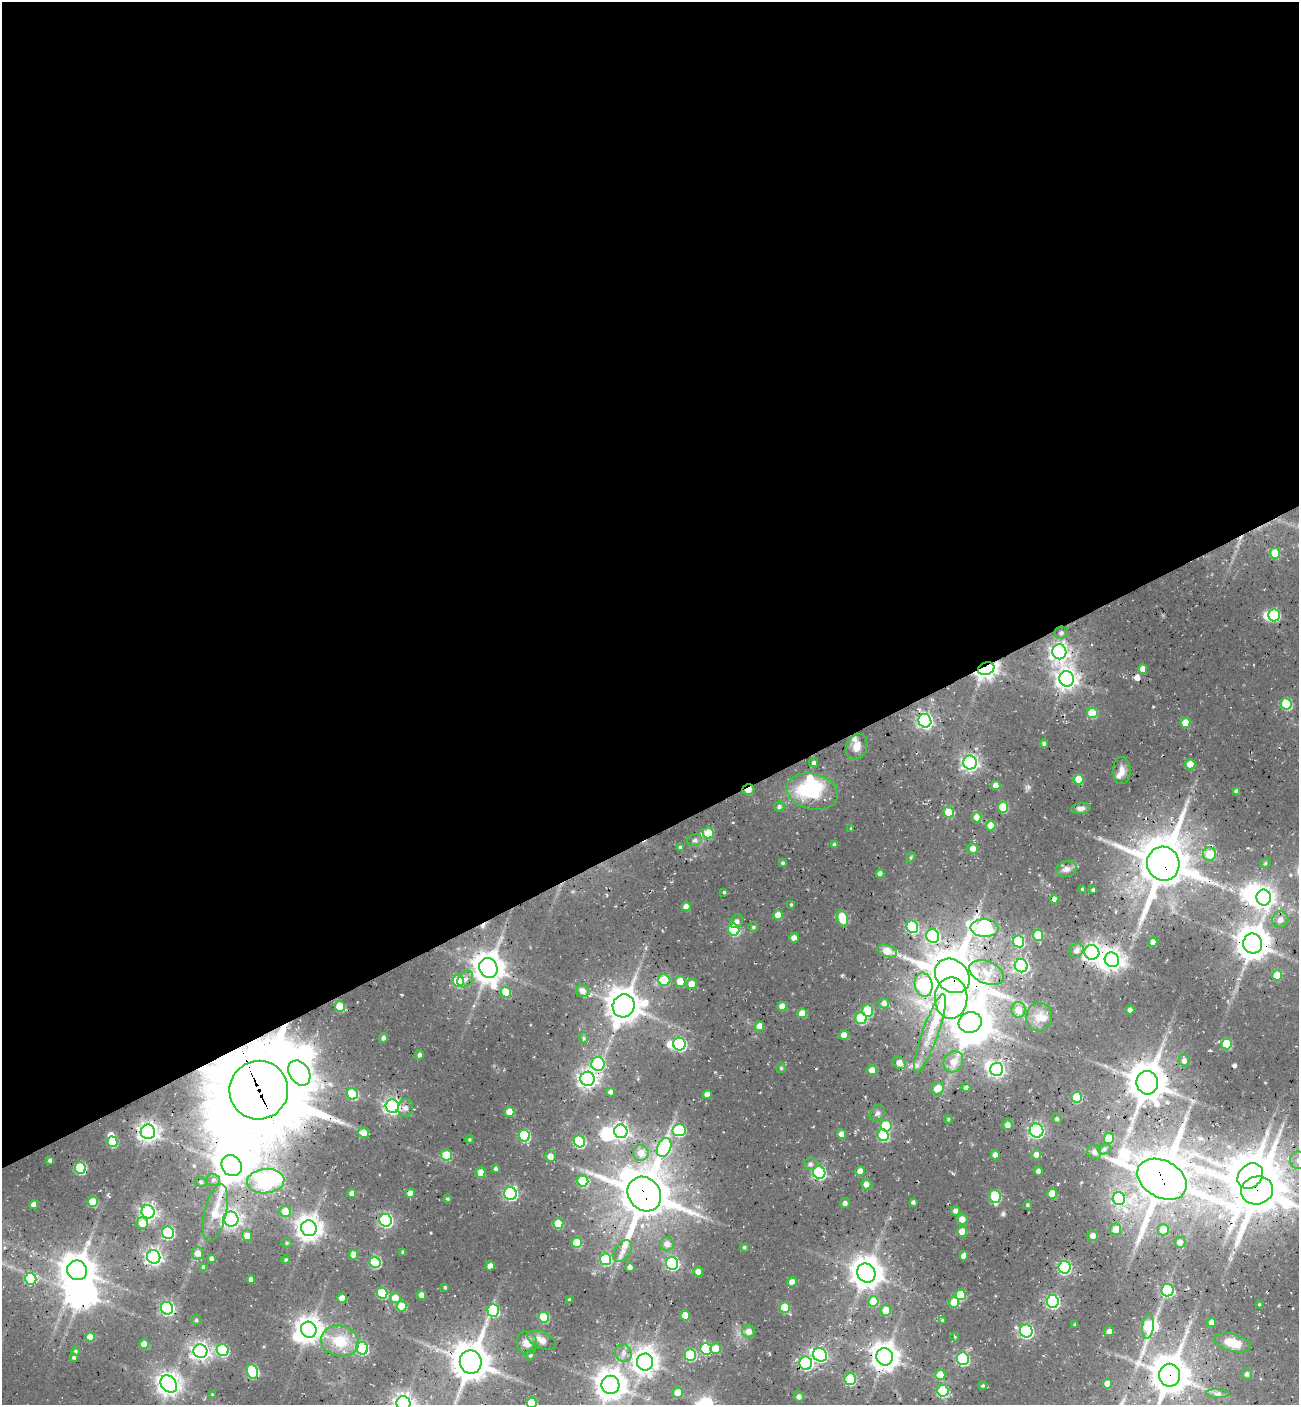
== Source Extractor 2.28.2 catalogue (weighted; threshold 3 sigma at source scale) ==
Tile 2 of 4 x 4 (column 2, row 1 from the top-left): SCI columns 1511-2807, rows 4277-5679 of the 5672 x 5741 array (HDU 1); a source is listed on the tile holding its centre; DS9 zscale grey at full resolution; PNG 1301 x 1407 px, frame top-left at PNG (2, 2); each listed source drawn as its Kron ellipse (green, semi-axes under 4 px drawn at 4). Shown black and unused: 60% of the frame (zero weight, under 3 of 4 exposures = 8% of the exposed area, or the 3 px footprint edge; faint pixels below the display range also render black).
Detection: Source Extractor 2.28.2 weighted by HDU 2 'WHT'; one run over the whole footprint, this tile lists its part. Background 0.0363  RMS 0.0049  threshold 0.0219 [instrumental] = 3 sigma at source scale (4.5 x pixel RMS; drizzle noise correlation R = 1.50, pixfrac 1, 0.0396/0.0396 arcsec/px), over >= 5 px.
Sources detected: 309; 14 inside a brighter object's white glare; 3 cosmic-ray / hot-pixel residue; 3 long thin detections or spike segments (spike, bleed or trail) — neither listed nor drawn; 5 inside a brighter listed object's ellipse — not listed separately; the other 284 listed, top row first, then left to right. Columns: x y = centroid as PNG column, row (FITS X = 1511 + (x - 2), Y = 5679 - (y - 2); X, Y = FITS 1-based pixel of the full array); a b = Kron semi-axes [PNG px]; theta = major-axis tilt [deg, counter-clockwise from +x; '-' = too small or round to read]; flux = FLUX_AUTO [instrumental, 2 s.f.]
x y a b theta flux
1275 553 5 5 - 14
1274 615 6 5 - 38
1061 633 7 6 - 1.3
1059 652 7 7 - 230
986 669 8 6 21 300
1143 669 5 4 - 4.4
1067 679 8 7 - 330
1286 704 6 5 - 27
1092 713 5 5 - 16
925 721 7 6 - 130
1185 723 5 5 - 8.4
1044 744 4 4 - 0.99
857 747 13 10 65 4.6
814 762 4 4 - 1.1
970 763 7 6 - 170
1190 764 5 5 - 8.8
1122 771 13 9 90 3.6
1078 779 5 5 - 9.8
996 785 4 4 - 4.4
748 790 6 5 - 9.5
1236 791 4 4 - 1.3
812 792 26 18 -14 35
779 807 5 5 - 1
1003 807 5 5 - 17
1081 808 9 5 5 1.9
948 812 5 5 - 10
976 817 5 5 - 3.9
991 826 5 5 - 8.4
851 828 3 3 - 0.42
708 833 5 5 - 11
695 840 7 5 17 1.3
834 845 4 3 - 0.84
680 847 4 4 - 0.85
973 848 6 5 - 3.8
1209 854 6 6 - 12
911 857 5 4 - 0.64
783 863 4 4 - 0.81
1265 863 5 4 - 0.62
1163 864 17 16 - 2100
1066 869 10 8 12 2.5
880 874 4 4 - 2.5
1083 889 3 3 - 0.78
1093 890 4 4 - 0.95
724 892 3 3 - 0.59
1264 897 8 7 - 260
1054 899 4 4 - 2.9
791 905 4 3 - 0.58
686 907 4 4 - 4
778 915 5 5 - 6.6
842 918 8 5 -71 16
1280 920 8 8 - 3
737 921 7 6 - 2.1
753 927 5 4 - 0.8
912 927 6 6 - 45
984 928 14 8 -3 150
734 929 6 5 - 31
1038 935 5 5 - 14
933 936 7 6 - 63
794 938 5 4 - 2.7
1019 941 6 5 - 33
1153 942 4 4 - 3.4
1253 944 10 9 - 840
1076 950 7 6 - 2.8
887 951 10 5 -19 9
1092 952 7 7 - 210
1112 960 7 7 - 330
1021 966 7 6 - 110
488 968 10 9 - 750
987 973 18 11 -23 8.9
1277 975 5 5 - 10
952 976 19 15 -43 1900
465 979 9 7 49 2.7
664 980 6 5 - 13
458 981 6 5 - 24
680 981 5 5 - 7.9
691 984 5 5 - 5.4
924 985 12 8 -76 50
582 991 7 6 - 3.2
506 992 5 5 - 13
951 998 20 16 89 67
884 1003 5 5 - 2.6
340 1006 5 5 - 15
624 1006 11 10 - 970
782 1006 5 4 - 4.9
1018 1010 8 7 - 7.5
1130 1010 4 4 - 2.7
867 1011 6 5 - 21
802 1013 5 5 - 6.5
1039 1017 14 13 - 6.3
861 1018 6 5 - 27
970 1022 11 10 - 1100
759 1026 5 5 - 4.8
930 1033 41 8 70 12
844 1035 5 4 - 4.9
383 1038 5 4 - 1.7
584 1038 6 4 -90 0.77
679 1044 6 6 - 76
1227 1044 5 5 - 23
419 1055 4 4 - 1.2
1184 1061 6 5 - 2.3
953 1062 11 9 57 6.2
899 1063 7 5 -40 4.7
598 1064 7 6 - 47
781 1068 5 4 - 0.65
997 1069 6 6 - 140
872 1070 5 5 - 7
299 1073 13 9 -57 240
588 1079 7 7 - 230
1147 1083 11 10 - 1200
938 1088 7 5 35 7.5
966 1088 4 4 - 1.3
259 1090 29 29 - 5100
610 1092 4 4 - 2.5
352 1094 6 5 - 25
707 1094 4 4 - 3.4
1077 1097 5 5 - 21
392 1106 7 6 - 150
405 1108 9 7 79 2.2
509 1112 5 5 - 7.4
877 1113 8 6 47 1.6
948 1119 4 4 - 0.62
1057 1119 5 4 - 0.92
1007 1125 5 5 - 2.9
886 1126 5 5 - 21
679 1130 6 6 - 49
621 1131 7 6 - 170
1037 1131 7 6 - 97
148 1132 7 7 - 290
363 1133 5 5 - 5.8
841 1134 4 4 - 4.3
883 1135 6 5 - 32
524 1136 6 5 - 36
1109 1138 5 5 - 15
469 1139 4 4 - 0.64
579 1141 6 5 - 38
112 1142 5 5 - 16
664 1147 10 6 66 59
1104 1149 6 5 - 1.2
1094 1152 7 6 - 2.2
641 1153 8 7 - 6.2
1036 1154 5 5 - 3.2
446 1155 5 5 - 19
995 1155 4 4 - 3.5
550 1156 6 5 - 4.2
50 1160 4 3 - 1.3
1298 1160 8 8 - 3
810 1164 6 6 - 1.5
232 1166 11 9 -50 830
80 1168 6 5 - 33
496 1169 4 4 - 1.3
860 1171 5 5 - 4.4
1038 1171 4 4 - 2.4
481 1172 5 5 - 4.9
819 1173 6 6 - 79
1250 1176 14 11 45 1200
1162 1179 26 18 -29 2300
213 1180 7 6 - 1.6
266 1181 18 12 4 160
583 1181 6 5 - 24
200 1182 6 4 -17 0.91
866 1184 5 5 - 3.3
1257 1190 16 14 14 1800
352 1193 4 4 - 2.6
410 1193 4 4 - 5
510 1193 6 6 - 87
644 1194 18 15 -51 2000
1052 1194 5 5 - 9.5
995 1196 7 5 -79 31
447 1199 4 3 - 0.65
1119 1199 6 6 - 36
93 1202 5 5 - 16
913 1202 4 3 - 1
845 1203 5 4 - 1.6
34 1205 4 4 - 3.4
1027 1205 4 4 - 0.58
285 1211 5 5 - 8.6
955 1211 5 4 - 2.1
148 1212 7 6 - 170
215 1213 29 11 77 12
231 1219 7 7 - 210
962 1219 5 5 - 4.2
386 1220 6 6 - 89
142 1223 6 6 - 5.9
558 1223 5 5 - 13
309 1228 8 7 - 470
1116 1229 6 5 - 6.4
1163 1230 5 5 - 9.8
962 1231 5 5 - 5.1
168 1233 6 6 - 56
247 1236 5 5 - 5.3
1093 1236 5 5 - 2.7
1180 1242 5 5 - 3.7
286 1243 5 4 - 0.67
577 1243 5 5 - 15
667 1244 7 7 - 3.2
744 1247 4 4 - 0.73
623 1251 12 7 54 3.6
403 1252 3 3 - 0.94
198 1253 6 6 - 3.3
353 1255 5 4 - 4.7
964 1256 4 4 - 3.4
154 1257 7 6 - 190
211 1258 4 4 - 1.6
606 1259 6 5 - 38
286 1260 4 4 - 0.72
375 1262 6 5 - 37
672 1263 6 6 - 77
490 1266 4 4 - 4
204 1267 4 4 - 2.4
630 1267 5 4 - 2.1
1065 1267 6 6 - 67
77 1270 10 9 - 870
698 1272 5 5 - 4
866 1273 10 9 - 780
31 1279 6 6 - 29
251 1280 4 4 - 1.9
792 1282 4 4 - 4
445 1287 3 3 - 0.68
1168 1290 6 6 - 49
382 1293 5 5 - 24
421 1295 4 4 - 4.7
961 1295 5 5 - 19
342 1298 5 4 - 6.3
395 1298 5 5 - 6.3
569 1300 4 3 - 0.72
873 1301 5 5 - 15
954 1302 5 5 - 8.5
1053 1302 6 6 - 83
1259 1304 4 3 - 0.4
402 1306 5 5 - 14
167 1308 6 6 - 96
785 1308 5 5 - 17
493 1310 6 6 - 33
886 1310 5 5 - 7.8
685 1315 5 5 - 7.5
544 1317 5 5 - 21
196 1320 5 5 - 0.95
943 1320 4 4 - 0.76
1212 1322 4 4 - 3.6
1075 1325 4 3 - 0.73
1148 1326 12 5 83 33
309 1330 8 7 - 460
748 1331 6 6 - 3.8
1026 1331 6 6 - 84
1109 1331 5 5 - 2.1
90 1337 4 4 - 6.1
955 1337 4 3 - 0.86
541 1340 15 8 -24 3.4
340 1341 19 15 -10 16
527 1343 11 10 - 4.6
1233 1343 18 8 -15 9.3
144 1344 5 4 - 7.3
362 1348 6 6 - 47
706 1349 6 5 - 37
716 1349 5 5 - 8.9
223 1350 6 6 - 38
76 1351 4 4 - 0.76
200 1351 7 6 - 220
623 1353 9 8 - 2.7
530 1355 5 5 - 1.1
690 1355 6 5 - 33
820 1355 7 6 - 100
74 1357 3 3 - 1
885 1357 9 8 - 570
963 1359 6 6 - 52
471 1362 11 11 - 1200
645 1362 8 8 - 430
806 1363 6 6 - 87
252 1372 7 5 -74 41
1247 1374 6 5 - 1.3
940 1375 5 5 - 11
1170 1375 11 10 - 1100
850 1379 6 5 - 33
169 1384 9 7 -51 390
1107 1384 4 4 - 5.4
610 1385 9 9 - 700
983 1385 4 4 - 0.69
943 1391 6 5 - 36
678 1393 5 5 - 9.5
1218 1394 12 4 -3 1.9
213 1395 4 3 - 0.83
799 1397 5 5 - 1.8
403 1403 7 7 - 290
532 1403 5 5 - 20
Overlapping masked pixels (flux is a lower limit): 21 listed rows (the first 20) at x y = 986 669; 748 790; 1209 854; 1163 864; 984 928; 1253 944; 1092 952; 952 976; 1147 1083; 259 1090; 232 1166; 1250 1176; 1162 1179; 266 1181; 1257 1190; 644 1194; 1233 1343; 885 1357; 471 1362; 806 1363
Isophote crosses this tile's border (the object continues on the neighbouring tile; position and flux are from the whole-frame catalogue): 5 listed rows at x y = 1298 1160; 1257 1190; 1170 1375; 403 1403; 532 1403
Unlisted compact peaks at least as high as the median listed source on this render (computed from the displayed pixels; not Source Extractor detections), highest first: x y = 1003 1214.